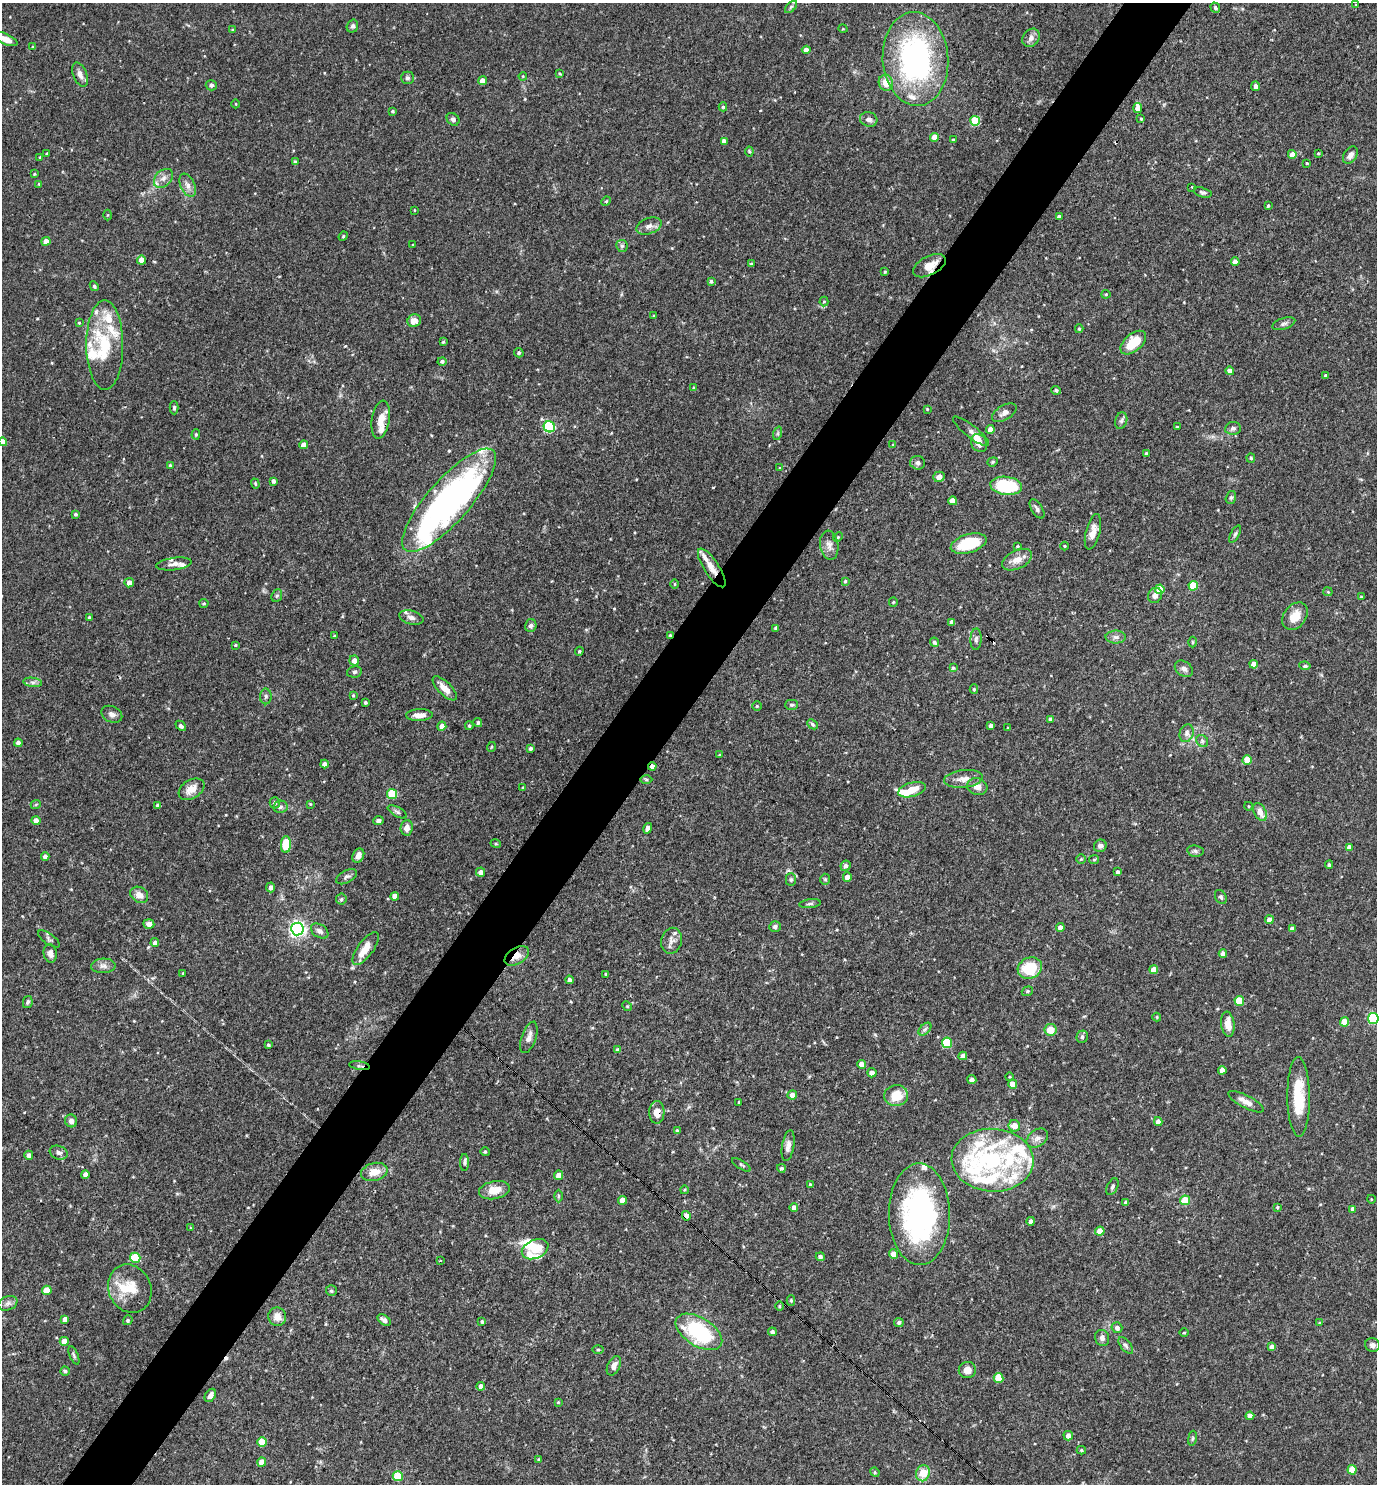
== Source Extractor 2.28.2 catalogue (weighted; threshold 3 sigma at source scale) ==
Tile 7 of 4 x 4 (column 3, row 2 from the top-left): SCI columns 2897-4271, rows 2967-4448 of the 5936 x 5931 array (HDU 1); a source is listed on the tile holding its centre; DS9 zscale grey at full resolution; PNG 1379 x 1486 px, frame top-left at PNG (2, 3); each listed source drawn as its Kron ellipse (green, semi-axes under 4 px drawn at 4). Shown black and unused: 5% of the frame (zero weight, under 3 of 4 exposures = <1% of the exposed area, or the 3 px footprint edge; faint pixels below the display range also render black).
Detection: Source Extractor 2.28.2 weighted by HDU 2 'WHT'; one run over the whole footprint, this tile lists its part. Background 0.0709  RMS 0.0035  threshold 0.0156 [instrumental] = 3 sigma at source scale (4.5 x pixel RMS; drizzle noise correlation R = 1.50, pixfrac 1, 0.05/0.05 arcsec/px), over >= 5 px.
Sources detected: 382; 3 inside a brighter object's white glare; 4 cosmic-ray / hot-pixel residue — neither listed nor drawn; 28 inside a brighter listed object's ellipse — not listed separately; the other 347 listed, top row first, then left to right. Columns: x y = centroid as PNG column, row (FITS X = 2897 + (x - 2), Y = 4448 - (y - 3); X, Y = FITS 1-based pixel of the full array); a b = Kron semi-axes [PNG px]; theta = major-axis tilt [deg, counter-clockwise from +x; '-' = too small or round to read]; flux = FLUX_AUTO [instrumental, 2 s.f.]
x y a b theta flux
1356 5 4 2 - 0.22
791 7 7 4 45 0.66
1215 8 5 4 - 0.74
352 26 6 5 - 0.9
843 29 4 3 - 0.26
233 30 3 3 - 0.36
1031 38 10 8 53 1.8
5 39 13 5 -22 3.3
33 47 3 3 - 0.33
806 50 4 4 - 2.5
915 59 47 33 -86 77
560 74 3 3 - 0.33
80 75 13 7 -68 2.1
523 76 4 3 - 0.27
407 78 6 6 - 0.81
483 81 4 4 - 3.1
886 83 8 7 - 4.5
211 85 5 5 - 0.75
1256 86 5 4 - 1.4
236 104 4 3 - 0.26
723 107 4 4 - 0.53
1138 108 5 4 - 2.4
392 111 3 3 - 0.48
453 119 7 5 -43 1
869 119 9 7 -16 1.5
1141 119 3 3 - 0.29
975 121 5 5 - 15
934 137 4 4 - 3.1
953 140 3 3 - 0.46
724 141 4 4 - 1.5
749 151 5 4 - 0.42
47 153 3 3 - 0.41
1318 153 4 3 - 0.39
1292 154 4 4 - 3.1
1350 155 9 6 56 1.7
40 157 4 3 - 0.37
295 162 4 3 - 0.85
1307 163 3 2 - 0.33
34 174 4 3 - 0.33
163 178 11 8 45 2.1
39 184 4 4 - 0.29
188 185 12 7 -65 2
1192 187 3 3 - 0.37
1203 192 9 5 -17 0.77
606 201 5 4 - 0.39
1268 206 3 3 - 0.5
414 210 3 2 - 0.24
107 215 5 3 - 0.31
1059 217 4 4 - 1.2
649 226 13 7 20 1.9
343 236 5 4 - 0.44
46 241 4 4 - 2.5
413 245 3 3 - 0.27
622 246 6 5 - 0.69
141 260 4 4 - 3.6
1235 262 4 4 - 2.7
751 264 4 3 - 0.59
929 266 18 9 27 4.9
885 272 4 3 - 0.38
711 281 4 4 - 0.7
94 286 5 4 - 0.51
1106 294 4 4 - 0.37
824 301 5 4 - 0.4
654 316 4 3 - 0.32
414 321 7 6 - 2.9
79 323 4 4 - 0.34
1284 324 12 5 18 0.99
1079 329 4 4 - 0.46
443 342 3 3 - 0.42
1133 343 15 8 40 8.7
105 345 45 18 -90 17
519 353 5 4 - 0.57
442 361 4 4 - 0.84
1230 371 4 4 - 2
1325 375 3 3 - 0.32
693 388 3 3 - 0.36
1056 390 5 4 - 0.62
174 408 6 4 -90 0.62
927 409 4 3 - 0.31
1004 413 13 7 30 1.8
381 420 19 9 81 4
1121 421 8 6 74 0.88
549 427 6 5 - 30
1177 427 3 3 - 0.34
1233 428 8 6 8 1
990 430 4 4 - 2.3
971 431 22 6 -38 1.6
778 433 7 4 72 0.57
196 434 5 4 - 0.44
3 442 4 4 - 3.1
979 443 9 7 -56 2.3
304 445 4 4 - 2.6
893 445 3 3 - 0.29
1146 454 4 4 - 0.81
1251 458 5 4 - 0.59
993 462 5 4 - 0.45
918 463 7 6 - 1
170 465 4 4 - 0.44
780 468 3 2 - 0.26
939 477 5 5 - 1.7
273 481 4 4 - 1.1
255 484 5 4 - 0.4
1006 486 16 9 -6 20
1231 497 7 5 73 0.62
449 500 66 21 48 120
953 501 4 4 - 3.4
1037 509 11 5 -57 1.1
75 514 3 3 - 0.52
1093 532 18 7 76 2.9
1235 534 9 4 63 0.71
838 537 5 4 - 0.42
969 543 18 9 16 15
829 545 14 9 -81 2.4
1017 546 3 3 - 0.32
1065 546 4 3 - 0.31
1017 560 16 9 25 3.5
174 564 18 6 7 2
712 568 22 7 -57 3.5
845 581 3 3 - 0.48
129 583 4 4 - 2.3
675 584 4 3 - 0.34
1193 586 5 4 - 11
1160 589 4 4 - 8.3
1328 592 4 4 - 0.38
1155 595 8 7 - 1.7
277 596 6 5 - 0.63
1361 597 4 4 - 0.37
893 602 5 4 - 0.38
204 603 4 4 - 0.46
1295 616 15 11 52 4.8
411 617 12 7 -16 1.5
89 618 3 3 - 0.7
952 622 4 4 - 2.1
531 626 6 5 - 0.95
776 628 4 3 - 0.88
670 635 3 3 - 0.31
334 636 3 3 - 0.47
1116 637 10 6 0 1.2
976 639 11 5 88 1
934 642 4 4 - 0.84
1192 642 5 3 - 0.39
236 645 3 3 - 0.39
579 651 4 3 - 0.38
354 661 5 5 - 2.2
1254 664 4 4 - 2.7
1305 666 5 4 - 0.61
953 668 4 4 - 0.51
1184 669 10 7 -35 1.6
354 672 7 5 13 0.75
33 682 9 4 -8 1.1
445 688 15 6 -44 3.4
974 689 5 4 - 0.53
353 695 4 3 - 0.33
266 696 8 6 -89 0.88
365 702 3 3 - 0.54
792 705 6 5 - 0.64
757 706 5 5 - 0.47
112 714 11 8 -26 1.6
419 715 13 6 2 2.5
1050 719 4 4 - 0.74
478 723 5 4 - 0.59
813 724 6 4 -42 0.58
181 726 6 4 -43 0.85
442 726 4 4 - 2.6
469 726 4 3 - 0.41
991 726 4 4 - 1.5
1008 728 3 3 - 0.37
1187 733 9 7 72 1.3
1202 741 6 5 - 0.75
18 743 4 4 - 1.5
491 747 5 3 - 0.29
530 748 4 4 - 0.94
719 755 4 4 - 0.3
1247 760 5 4 - 6.2
324 764 4 4 - 1.3
652 766 4 3 - 1.5
646 779 6 4 -1 0.48
963 779 19 8 6 3
977 787 10 8 -19 2.1
523 788 3 3 - 0.48
191 789 14 9 33 3.7
912 790 14 7 15 5.4
392 794 5 5 - 15
275 803 5 5 - 0.92
36 804 5 3 - 0.35
310 804 4 3 - 0.27
158 805 4 4 - 0.96
1248 806 4 3 - 0.28
280 807 7 6 - 1
397 812 10 4 -30 0.77
1260 812 9 6 -62 3.1
36 821 4 4 - 3
378 821 5 4 - 0.8
407 828 8 6 85 2.2
648 828 5 4 - 1.5
286 844 8 5 89 13
496 844 5 3 - 0.34
1100 846 6 6 - 1.2
1349 847 4 4 - 1.2
1195 851 8 5 -9 0.84
358 856 7 5 64 2.2
45 857 4 4 - 1.4
1081 859 5 5 - 0.43
1094 860 5 4 - 0.43
1329 865 4 4 - 0.64
846 866 5 5 - 1.1
481 872 5 4 - 2.2
1118 872 3 3 - 0.71
347 877 11 6 29 1.1
847 877 4 4 - 2.8
791 879 6 5 - 0.58
825 879 5 4 - 0.49
271 887 5 4 - 1.3
139 895 9 7 -33 3
395 896 4 4 - 2.5
1221 897 7 5 -61 0.65
341 899 5 5 - 0.54
810 904 11 3 6 0.68
1269 920 4 4 - 2.4
149 924 5 5 - 1.3
775 927 6 5 - 0.93
1060 927 4 4 - 2.1
297 929 6 6 - 120
1292 929 4 4 - 1.3
320 931 10 6 -34 1.5
49 939 13 5 -35 0.93
671 941 13 10 76 2.2
155 943 4 4 - 1.4
366 948 19 8 54 5.2
50 953 9 6 -79 2
1223 954 4 4 - 1.8
517 956 13 8 32 3.2
103 966 12 7 3 1.7
1030 968 12 10 24 11
1154 970 4 4 - 3.4
183 973 3 2 - 0.37
606 974 3 2 - 0.29
569 980 4 3 - 0.91
1027 991 6 4 20 0.55
1239 1001 5 5 - 9.5
28 1002 6 5 - 0.68
627 1006 5 4 - 0.39
1157 1017 4 4 - 0.32
1373 1018 5 5 - 29
1344 1022 4 4 - 6.6
1228 1024 13 6 -82 3.9
925 1029 8 4 45 0.82
1050 1030 6 6 - 4.5
529 1037 16 7 70 2.3
1082 1037 6 5 - 0.86
947 1043 5 5 - 18
268 1045 3 3 - 0.47
618 1050 4 4 - 1.1
963 1056 4 4 - 1.9
862 1064 4 4 - 3
360 1066 10 3 -9 0.54
1222 1070 4 4 - 2.6
872 1073 5 4 - 1.7
1010 1077 4 3 - 0.32
972 1080 4 4 - 1.6
1013 1084 4 4 - 5.2
792 1095 5 4 - 1.9
896 1096 12 10 6 6.9
1299 1097 40 11 -89 12
739 1102 3 3 - 0.32
1246 1102 20 6 -28 2.7
657 1112 11 7 88 3.3
71 1121 6 6 - 1.5
1158 1121 4 4 - 2.1
1014 1126 6 5 - 3.3
677 1131 4 3 - 0.77
1037 1138 12 8 35 1.8
788 1146 15 6 80 2
485 1152 5 4 - 0.4
59 1153 9 6 -19 1.3
29 1155 4 4 - 1.2
992 1160 41 31 -4 33
465 1163 8 4 90 0.68
741 1165 10 3 -32 0.55
781 1168 4 4 - 0.58
374 1172 13 9 14 4.3
85 1174 4 4 - 1.5
559 1175 4 4 - 3.1
810 1184 4 3 - 0.44
1112 1187 9 5 64 0.8
494 1190 15 9 12 5.1
684 1190 4 3 - 0.33
559 1196 6 4 90 0.43
1371 1199 4 3 - 0.24
623 1200 4 4 - 3.6
1185 1200 5 4 - 9
1126 1202 4 4 - 1.1
794 1207 4 4 - 2
1277 1207 4 3 - 0.58
1353 1209 4 4 - 1.7
919 1214 51 30 -89 75
686 1216 5 4 - 1.7
1031 1221 4 4 - 1.1
191 1228 4 3 - 0.3
1100 1231 4 4 - 4.2
535 1249 14 9 24 7.1
893 1254 5 4 - 3.5
820 1257 4 4 - 0.8
135 1258 5 5 - 14
441 1260 3 2 - 0.34
130 1289 25 21 -65 9.1
47 1290 5 4 - 6.6
331 1291 5 5 - 0.62
791 1300 5 4 - 0.51
8 1303 10 7 21 1.3
779 1306 4 3 - 0.32
277 1317 9 9 - 3.1
65 1319 4 4 - 2.1
128 1320 5 4 - 0.56
384 1320 7 4 -36 1.1
482 1322 4 3 - 0.54
899 1322 5 4 - 0.73
1319 1323 3 3 - 0.3
1117 1328 5 5 - 1.4
699 1332 26 14 -32 30
772 1332 4 4 - 1
1184 1333 4 3 - 0.31
1102 1338 8 7 - 1.4
64 1341 4 4 - 3.1
1126 1345 10 5 -52 0.97
1372 1345 7 6 - 1.4
1272 1347 4 4 - 1.8
598 1350 5 3 - 0.36
74 1355 10 4 -67 0.7
614 1366 10 6 65 1.9
967 1370 8 8 - 2.7
65 1371 4 4 - 0.52
999 1378 5 5 - 9
481 1386 4 4 - 1.9
210 1395 7 5 56 2
558 1402 4 4 - 0.33
1250 1416 4 4 - 2.2
1068 1436 5 4 - 1.9
1192 1438 7 4 81 0.48
262 1442 5 5 - 6.7
1081 1450 4 3 - 0.49
539 1460 4 4 - 0.46
262 1462 4 4 - 3.3
1352 1470 4 4 - 6.7
875 1472 5 4 - 0.4
923 1473 8 7 - 7
398 1476 5 5 - 11
Overlapping masked pixels (flux is a lower limit): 9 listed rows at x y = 929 266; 381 420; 712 568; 670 635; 652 766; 517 956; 360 1066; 657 1112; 686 1216
Isophote crosses this tile's border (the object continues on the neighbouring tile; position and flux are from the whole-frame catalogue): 3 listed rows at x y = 5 39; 3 442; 1373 1018